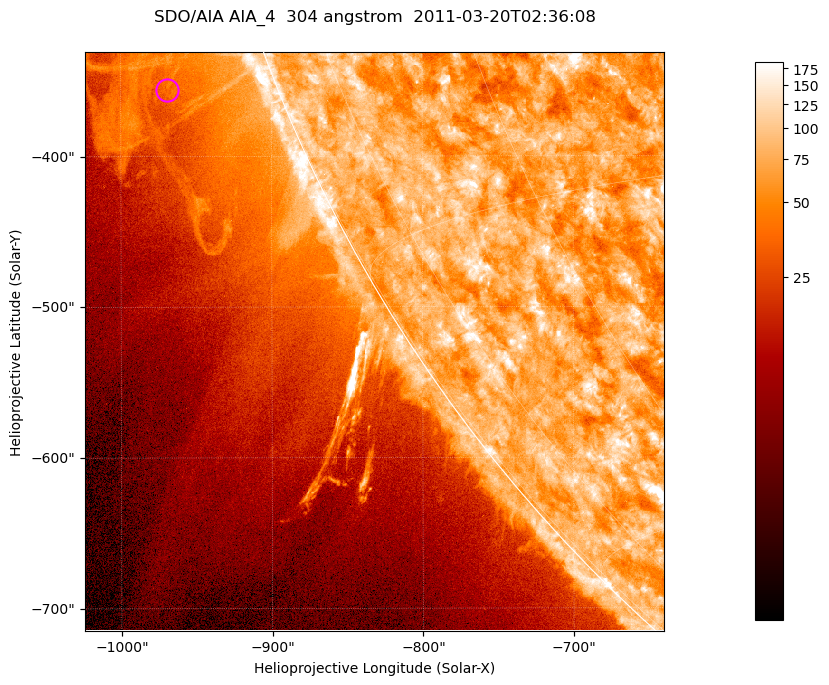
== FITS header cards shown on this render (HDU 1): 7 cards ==
TELESCOP= 'SDO/AIA '           / For AIA: SDO/AIA
INSTRUME= 'AIA_4   '           / For AIA: AIA_ATA1, AIA_ATA2, AIA_ATA3 or AIA_AT
WAVELNTH=                  304 / [angstrom] Wavelength
WAVEUNIT= 'angstrom'           / Wavelength unit: angstrom
DATE-OBS= '2011-03-20T02:36:08.124' / [ISO] Date when observation started; ISO 8
CTYPE1  = 'HPLN-TAN'           / CTYPE1; Typically HPLN
CTYPE2  = 'HPLT-TAN'           / CTYPE2; Typically HPLT

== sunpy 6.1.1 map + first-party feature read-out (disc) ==
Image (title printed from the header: SDO/AIA AIA_4  304 angstrom  2011-03-20T02:36:08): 640 x 640 px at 0.6 arcsec/px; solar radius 964 arcsec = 1606 px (partial field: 2.1% of the solar disc is inside the frame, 41% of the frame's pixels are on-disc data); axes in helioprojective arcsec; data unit not stated in the header (colour bar unlabelled)
Orientation: roll -0.132 deg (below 1 deg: not rotated)
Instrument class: DISC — disc imager (sunpy class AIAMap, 304 A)
Bright regions (active regions / flare kernels): reference = the on-disc median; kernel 5 px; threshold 5 sigma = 111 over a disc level ~74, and >= 1.15x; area >= 409 px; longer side >= 8 px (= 4.8 arcsec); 0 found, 0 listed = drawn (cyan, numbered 1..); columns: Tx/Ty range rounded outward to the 2 arcsec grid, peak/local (2 s.f.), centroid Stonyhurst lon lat
Off-limb structures (1.02-1.3 R_sun): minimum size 204 px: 7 found; the strongest spans PA ~110..115 deg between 1.02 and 1.13 R_sun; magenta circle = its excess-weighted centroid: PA ~110 deg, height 1.07 R_sun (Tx ~-970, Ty ~-356 arcsec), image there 1.5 x the reference